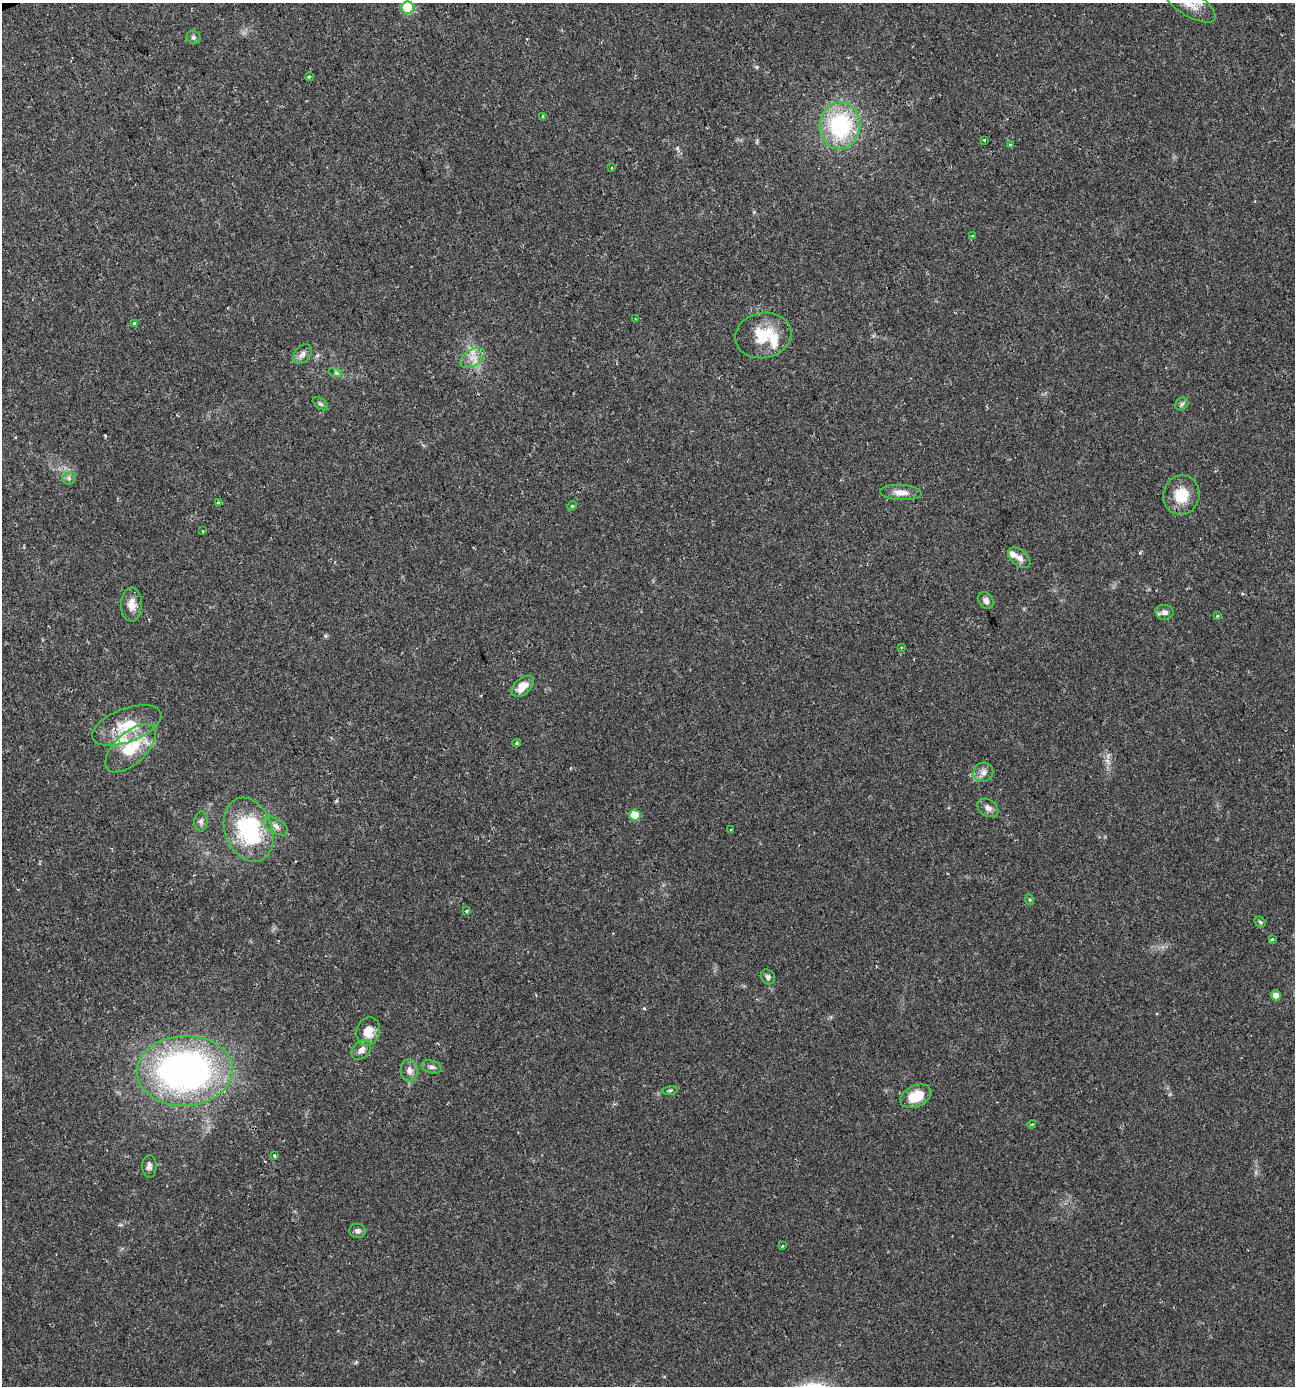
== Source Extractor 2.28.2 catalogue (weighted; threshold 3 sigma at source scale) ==
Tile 11 of 4 x 4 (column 3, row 3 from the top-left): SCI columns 2725-4017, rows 1385-2768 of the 5391 x 5539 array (HDU 1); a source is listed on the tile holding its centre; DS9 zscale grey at full resolution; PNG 1297 x 1388 px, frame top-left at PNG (2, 3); each listed source drawn as its Kron ellipse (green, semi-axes under 4 px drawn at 4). Shown black and unused: <1% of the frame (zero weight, under 2 of 3 exposures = <1% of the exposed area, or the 3 px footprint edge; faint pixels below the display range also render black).
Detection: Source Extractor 2.28.2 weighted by HDU 2 'WHT'; one run over the whole footprint, this tile lists its part. Background 0.0335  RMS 0.0032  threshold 0.0146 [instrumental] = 3 sigma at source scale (4.5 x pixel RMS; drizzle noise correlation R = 1.50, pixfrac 1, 0.0396/0.0396 arcsec/px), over >= 5 px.
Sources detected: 64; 1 cosmic-ray / hot-pixel residue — neither listed nor drawn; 4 inside a brighter listed object's ellipse — not listed separately; the other 59 listed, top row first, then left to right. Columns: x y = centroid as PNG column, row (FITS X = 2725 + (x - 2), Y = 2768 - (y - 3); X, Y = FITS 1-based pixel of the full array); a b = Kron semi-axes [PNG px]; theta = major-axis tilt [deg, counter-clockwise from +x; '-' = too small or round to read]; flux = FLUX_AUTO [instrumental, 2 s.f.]
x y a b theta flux
1189 4 30 12 -32 5.5
408 8 6 6 - 16
193 37 7 6 - 0.77
309 77 4 3 - 0.46
543 116 3 3 - 0.78
840 126 23 20 82 31
984 140 3 3 - 1.3
1010 145 4 3 - 0.47
612 168 3 2 - 0.4
973 236 4 3 - 2.1
635 318 3 2 - 0.34
135 323 3 3 - 1.3
763 335 28 22 11 11
302 354 11 7 49 1.5
472 358 14 8 33 3
336 373 7 4 -19 0.69
320 404 9 5 -37 0.65
1182 404 7 5 45 0.72
69 478 6 6 - 0.8
901 493 21 7 -3 2.9
1181 495 20 18 74 7.6
218 502 4 3 - 0.35
572 506 5 4 - 0.39
203 531 3 3 - 0.55
1019 558 13 8 -39 1.9
986 600 9 7 -55 1.3
131 604 17 10 89 3.4
1164 612 9 7 -7 1.5
1217 616 3 3 - 0.42
902 648 3 3 - 0.39
523 686 13 8 44 4
127 725 36 16 21 11
517 743 4 4 - 0.36
131 748 31 15 43 13
983 772 10 9 - 1.8
988 808 11 8 -36 1.6
635 815 6 5 - 7.2
201 821 10 6 85 1
276 826 14 7 -34 1.7
249 830 33 23 -69 33
731 830 3 2 - 0.63
1030 900 5 3 - 0.3
467 911 4 3 - 0.44
1260 922 6 5 - 0.49
1272 939 3 3 - 0.99
768 977 8 6 -51 0.89
1276 995 5 5 - 2.1
368 1031 14 11 71 4.4
361 1050 11 8 47 1.6
432 1067 10 6 -15 1.1
409 1070 11 8 -88 2
185 1071 48 35 2 120
670 1090 8 4 9 0.55
916 1096 16 10 24 8.3
1032 1124 4 3 - 0.39
274 1155 3 3 - 0.82
149 1166 11 7 90 1.3
358 1231 8 7 - 1.1
782 1246 3 3 - 0.36
Isophote crosses this tile's border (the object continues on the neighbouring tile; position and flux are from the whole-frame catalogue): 1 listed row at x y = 1189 4